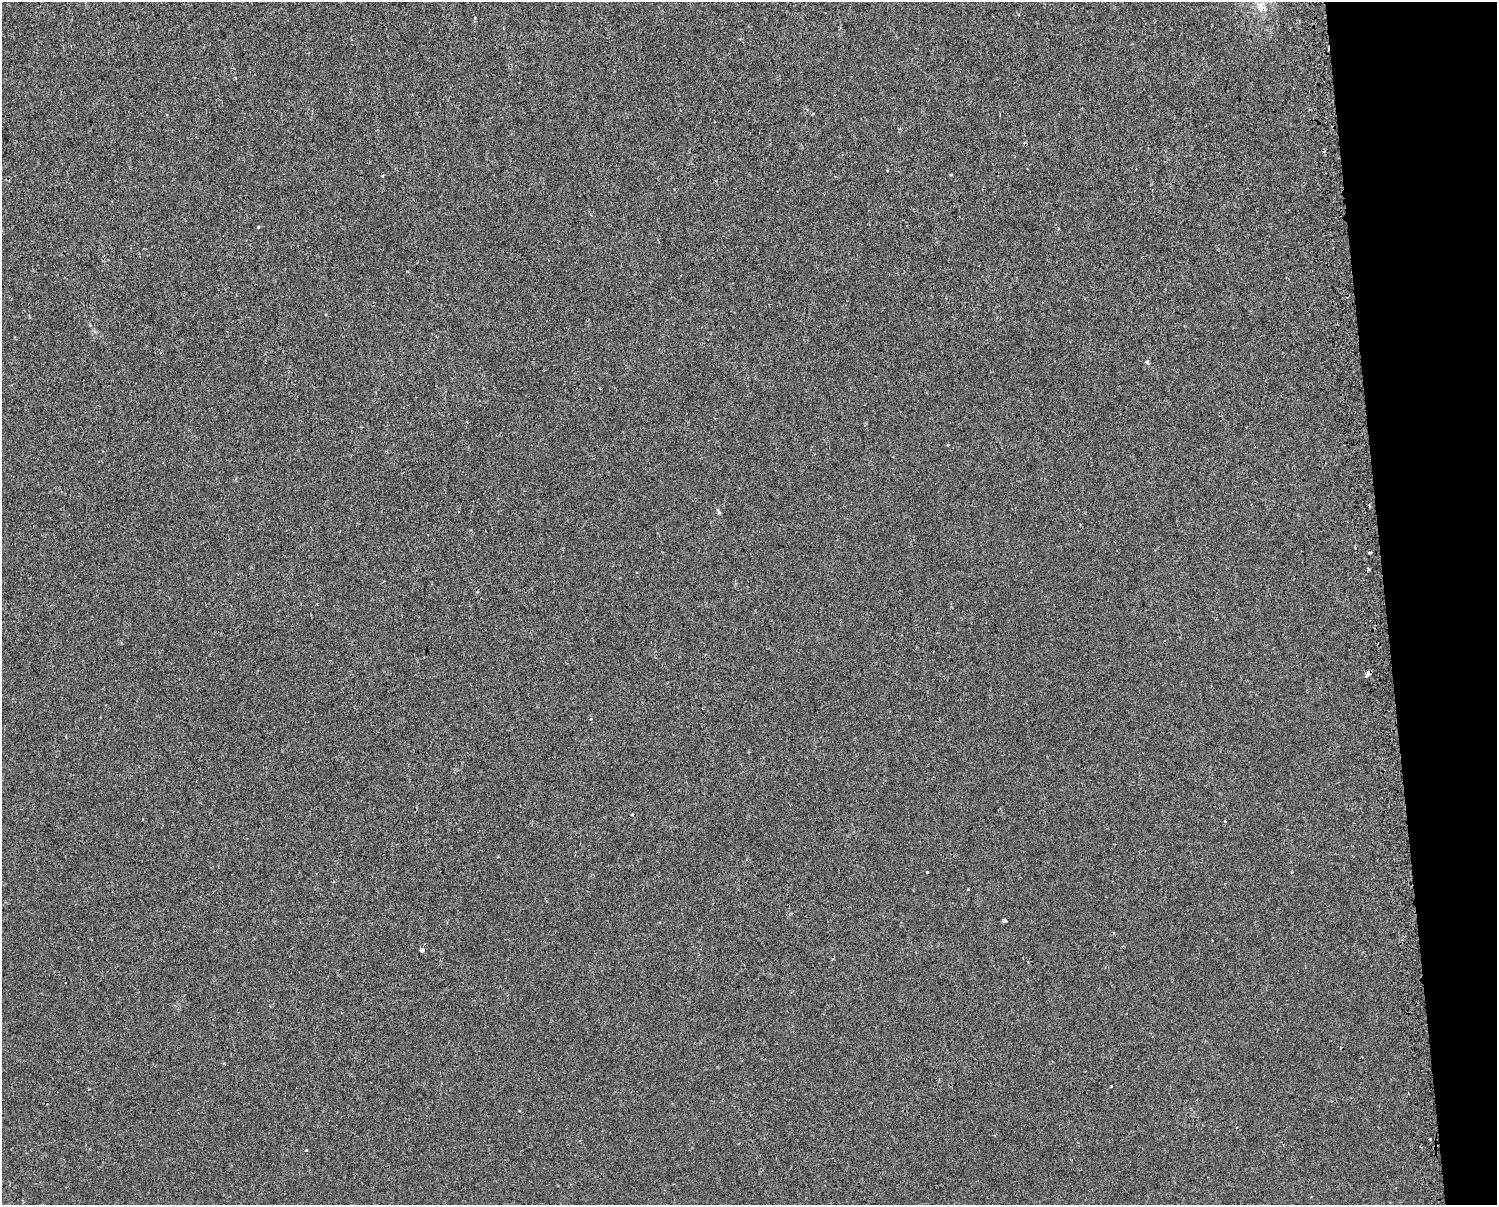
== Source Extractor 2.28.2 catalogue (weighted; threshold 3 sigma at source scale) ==
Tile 9 of 3 x 4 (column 3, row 3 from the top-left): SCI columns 3048-4542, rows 1242-2444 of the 4643 x 4891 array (HDU 1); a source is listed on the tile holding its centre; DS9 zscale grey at full resolution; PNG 1499 x 1207 px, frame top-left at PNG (2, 2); no overlay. Shown black and unused: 8% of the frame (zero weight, under 2 of 3 exposures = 3% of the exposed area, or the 3 px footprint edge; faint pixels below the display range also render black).
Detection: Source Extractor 2.28.2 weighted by HDU 2 'WHT'; one run over the whole footprint, this tile lists its part. Background 1.21e-04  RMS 0.0025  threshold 0.0114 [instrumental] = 3 sigma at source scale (4.5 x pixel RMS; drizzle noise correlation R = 1.50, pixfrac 1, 0.0396/0.0396 arcsec/px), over >= 5 px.
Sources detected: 23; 5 cosmic-ray / hot-pixel residue — not listed; the other 18 listed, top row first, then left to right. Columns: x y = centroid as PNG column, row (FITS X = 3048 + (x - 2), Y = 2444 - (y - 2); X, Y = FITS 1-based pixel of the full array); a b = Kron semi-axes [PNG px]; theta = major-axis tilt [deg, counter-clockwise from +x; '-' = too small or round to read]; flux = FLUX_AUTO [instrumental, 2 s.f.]
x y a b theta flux
1261 6 16 10 -84 3
812 114 3 2 - 0.3
951 175 3 3 - 0.25
382 176 4 3 - 0.25
258 227 3 3 - 0.72
1147 363 4 3 - 2
948 445 4 3 - 0.17
1370 552 4 3 - 0.78
1369 570 4 3 - 0.37
1368 673 6 4 44 2.3
632 814 3 2 - 0.17
1225 821 3 3 - 0.22
927 871 3 3 - 1.1
1004 921 3 3 - 0.96
422 950 4 3 - 2.3
1111 1086 3 2 - 0.19
1430 1139 3 2 - 0.23
306 1150 3 3 - 0.29
Overlapping masked pixels (flux is a lower limit): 1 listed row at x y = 1368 673
Isophote crosses this tile's border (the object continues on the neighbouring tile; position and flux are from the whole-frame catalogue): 1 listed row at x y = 1261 6